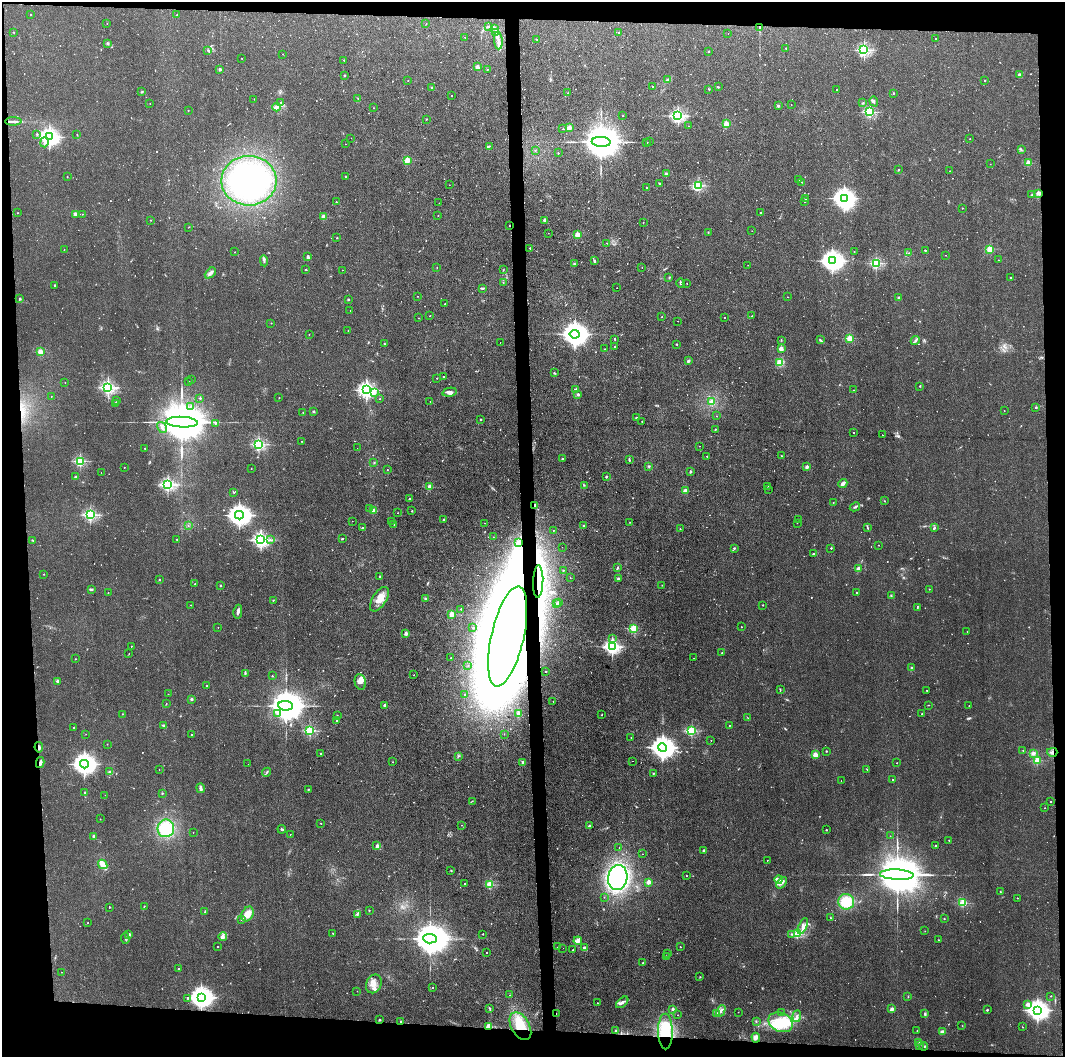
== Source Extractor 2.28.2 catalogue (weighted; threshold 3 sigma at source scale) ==
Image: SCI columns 1-4250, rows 1-4219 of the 4250 x 4220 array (HDU 1 of 3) = the unmasked area's bounding box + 8 px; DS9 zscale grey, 4 x 4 block average (1 PNG px = mean of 4 x 4 image px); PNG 1067 x 1059 px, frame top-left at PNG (2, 2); each listed source drawn as its Kron ellipse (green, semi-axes under 4 px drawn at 4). Shown black and unused: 9% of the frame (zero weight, under 2 of 3 exposures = <1% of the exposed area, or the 3 px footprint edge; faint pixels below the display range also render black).
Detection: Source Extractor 2.28.2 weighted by HDU 2 'WHT'. Background 0.0464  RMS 0.0053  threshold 0.0237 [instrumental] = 3 sigma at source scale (4.5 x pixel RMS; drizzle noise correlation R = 1.50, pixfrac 1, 0.05/0.05 arcsec/px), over >= 5 px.
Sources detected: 859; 15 too faint to see at this stretch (4 x 4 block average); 13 inside a brighter object's white glare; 9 cosmic-ray / hot-pixel residue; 7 long thin detections or spike segments (spike, bleed or trail) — neither listed nor drawn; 6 coinciding with a brighter row at this scale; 26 inside a brighter listed object's ellipse — not listed separately; of the other 783, all 500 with FLUX_AUTO >= 0.994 (the completeness limit of this list) listed and drawn (283 fainter detections not listed), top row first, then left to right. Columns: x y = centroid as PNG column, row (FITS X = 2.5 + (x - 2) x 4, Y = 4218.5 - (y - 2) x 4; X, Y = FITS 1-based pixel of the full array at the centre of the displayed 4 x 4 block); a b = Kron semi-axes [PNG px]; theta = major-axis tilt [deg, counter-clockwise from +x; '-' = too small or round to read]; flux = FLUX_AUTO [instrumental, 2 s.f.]
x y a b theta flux
30 15 2 2 - 2.3
177 15 2 2 - 1.2
107 24 2 2 - 1.2
426 24 2 2 - 1.4
489 26 2 2 - 2.7
760 27 4 2 - 2.5
494 28 4 3 - 10
14 32 2 2 - 3
619 32 2 2 - 2.4
496 33 3 2 - 5.7
728 33 2 2 - 1.8
465 37 2 2 - 2.1
935 38 2 2 - 2.3
537 39 2 2 - 1.5
498 40 9 2 -86 13
107 43 2 2 - 6.2
786 48 2 2 - 2.8
208 50 2 2 - 1.4
864 50 2 2 - 590
708 51 2 2 - 3
283 54 2 2 - 1.3
242 58 2 2 - 1.7
344 60 2 2 - 2.3
477 67 2 2 - 43
220 69 2 2 - 9.4
487 69 2 2 - 2.7
1020 75 4 3 - 11
344 76 2 2 - 4.3
408 80 2 2 - 1.1
668 80 3 2 - 3.3
984 81 2 2 - 1.6
653 86 2 2 - 3.7
718 87 3 2 - 2.5
432 88 2 2 - 15
709 89 2 2 - 1.6
837 90 2 2 - 2.9
142 92 3 2 - 2.7
568 93 2 2 - 1.2
893 93 2 2 - 6.2
452 95 2 2 - 2.6
358 98 2 2 - 1.2
254 99 2 2 - 2.4
874 101 5 2 - 4.5
281 102 2 2 - 6.2
150 103 2 2 - 1.2
863 103 2 2 - 2.3
791 104 2 2 - 1.6
778 106 2 2 - 7.6
277 107 4 4 - 8.5
373 108 2 2 - 1.3
188 110 2 2 - 2.1
870 112 2 2 - 400
623 116 2 2 - 1.1
678 116 2 2 - 770
426 119 2 2 - 1.8
13 121 8 2 1 9.5
726 124 2 2 - 140
688 126 2 2 - 1.4
569 127 2 2 - 67
563 129 2 2 - 2.5
37 134 2 2 - 2.1
77 134 2 2 - 1.3
49 137 3 3 - 1600
351 138 2 2 - 1.1
970 138 2 2 - 1.9
44 142 5 2 - 6.6
601 142 9 5 -3 17000
649 142 2 2 - 1
647 143 3 2 - 1.1
345 144 2 2 - 1.4
489 146 3 2 - 2.9
535 150 2 2 - 1.6
1021 150 2 2 - 1.3
558 153 2 2 - 5.6
407 160 2 2 - 130
1028 163 2 2 - 93
990 164 2 2 - 1
898 170 2 2 - 3.5
950 171 2 2 - 1
666 174 2 2 - 4.5
345 176 2 2 - 4.7
67 177 2 2 - 2.3
799 180 2 2 - 1.3
249 181 28 25 0 490
802 182 2 2 - 2.5
659 183 2 2 - 2.4
449 185 2 2 - 1
698 185 2 2 - 370
646 188 2 2 - 1.5
1038 193 2 2 - 75
1032 195 2 2 - 4.2
806 198 2 2 - 13
844 198 4 3 - 2300
336 202 2 2 - 6.3
805 202 2 2 - 1.1
439 203 2 2 - 2
962 208 2 2 - 2.2
17 213 2 2 - 1.1
760 213 2 2 - 2.6
75 214 2 2 - 35
82 214 2 2 - 1.8
438 215 2 2 - 1.3
324 217 2 2 - 92
150 220 2 2 - 1.4
545 220 2 2 - 12
643 222 2 2 - 1.9
509 226 2 2 - 2.9
189 227 2 2 - 1.2
752 231 2 2 - 1
708 232 2 2 - 1.9
548 233 2 2 - 8
577 234 2 2 - 95
337 238 2 2 - 1.9
607 243 2 2 - 1.7
530 248 2 2 - 6.7
990 249 2 2 - 150
64 250 2 2 - 1.5
925 250 2 2 - 7.2
235 252 2 2 - 1.4
854 252 2 2 - 1.3
908 253 2 2 - 1.3
946 255 2 2 - 1.6
308 257 4 3 - 7.8
998 260 2 2 - 1.4
264 261 5 2 - 4.8
594 261 3 2 - 3.4
832 261 4 3 - 2500
876 263 2 2 - 400
574 264 3 2 - 3.3
748 265 2 2 - 1.1
437 267 2 2 - 1.2
642 267 2 2 - 1.2
306 270 2 2 - 1.4
342 270 2 2 - 1.1
503 270 2 2 - 1.5
210 273 6 3 43 9.3
669 278 2 2 - 1.9
1010 278 2 2 - 1.9
503 282 2 2 - 3.2
680 283 4 2 - 2.8
687 283 2 2 - 2.4
54 285 2 2 - 9.5
483 288 3 2 - 3.6
617 288 2 2 - 1.3
417 296 2 2 - 1.2
787 297 2 2 - 1.9
20 298 2 2 - 3.1
899 298 2 2 - 8.4
348 300 2 2 - 3.9
445 304 2 2 - 2.3
350 310 2 2 - 1.2
430 316 2 2 - 1.2
752 316 3 2 - 1.5
662 317 2 2 - 1.4
724 317 2 2 - 1.4
418 318 2 2 - 1
678 321 2 2 - 2.4
271 323 2 2 - 1.8
348 331 2 2 - 1.6
309 334 2 2 - 2
575 334 5 4 - 4400
850 338 2 2 - 150
615 339 2 2 - 3.7
820 339 3 2 - 2.6
781 340 2 2 - 1.7
915 341 5 2 - 5.5
500 342 2 2 - 0.99
384 344 2 2 - 4.3
677 344 2 2 - 1.8
615 346 2 2 - 1.4
604 349 2 2 - 1.6
781 349 2 2 - 67
40 352 2 2 - 120
688 361 3 3 - 5.2
780 363 4 3 - 26
554 373 4 2 - 2.4
443 377 2 2 - 5.2
437 378 2 2 - 1.9
192 380 2 2 - 1
189 382 2 2 - 2.6
65 383 2 2 - 1.3
920 386 2 2 - 3
108 387 2 2 - 770
366 390 3 3 - 1300
576 390 2 2 - 32
853 390 2 2 - 1.1
449 392 7 4 12 11
375 393 2 2 - 4
578 394 2 2 - 19
51 396 2 2 - 1.1
200 398 3 2 - 2.3
279 398 2 2 - 1.6
380 399 2 2 - 1.5
116 400 4 2 - 1.4
430 402 2 2 - 2.1
711 402 3 3 - 12
116 404 2 2 - 1.5
190 406 2 2 - 1.3
1036 407 2 2 - 11
1004 411 2 2 - 1.7
313 412 2 2 - 12
303 413 2 2 - 1.2
716 416 2 2 - 1.2
636 417 3 2 - 3
480 419 2 2 - 6.5
182 422 16 5 -3 33000
642 422 2 2 - 1.6
215 423 2 2 - 7.8
162 427 6 2 -58 5.8
715 429 3 2 - 1.5
853 433 2 2 - 1.7
882 435 2 2 - 2.1
302 441 2 2 - 1.1
259 444 2 2 - 530
700 446 2 2 - 1.2
145 448 2 2 - 2.9
357 448 2 2 - 1.1
707 456 2 2 - 2.9
781 456 2 2 - 1.4
562 459 2 2 - 9.9
629 460 3 2 - 3.8
80 461 2 2 - 390
374 462 2 2 - 2.3
649 466 2 2 - 2.6
124 467 2 2 - 1.7
807 467 2 2 - 37
251 469 2 2 - 1.6
387 470 2 2 - 1.6
690 471 3 2 - 3.2
101 472 2 2 - 1.4
76 477 3 2 - 4.1
606 477 2 2 - 12
843 483 4 3 - 8.8
168 485 2 2 - 710
584 485 2 2 - 1.7
767 486 2 2 - 1.8
430 487 2 2 - 93
769 489 2 2 - 1.3
686 491 2 2 - 76
233 492 3 2 - 1.5
409 499 2 2 - 15
884 501 2 2 - 1.5
833 503 2 2 - 1.2
535 505 4 2 - 5
855 507 5 2 - 6.4
370 509 2 2 - 4.2
373 511 2 2 - 58
412 511 2 2 - 3.1
398 513 2 2 - 1.1
90 515 2 2 - 590
239 515 4 3 - 2900
444 519 2 2 - 8.3
799 519 2 2 - 1.7
352 521 2 2 - 1.4
391 521 2 2 - 1
630 522 2 2 - 1.4
485 523 2 2 - 1.6
797 523 2 2 - 1
394 524 2 2 - 3.7
188 525 2 2 - 1.3
584 526 2 2 - 4.9
362 528 2 2 - 8
867 528 3 2 - 2.3
935 528 2 2 - 1.1
680 529 2 2 - 1.9
553 530 2 2 - 1.4
493 537 2 2 - 1.5
177 539 2 2 - 2.7
342 539 3 2 - 2.7
33 540 3 2 - 2.2
261 540 2 2 - 1000
271 540 2 2 - 1.3
519 542 2 2 - 1.7
878 545 2 2 - 1
562 547 2 2 - 2
734 548 2 2 - 3.2
831 548 2 2 - 5.2
813 554 3 2 - 2.5
618 567 3 2 - 2.2
858 568 2 2 - 45
563 570 2 2 - 1.9
43 574 2 2 - 1
380 576 2 2 - 4.3
570 578 2 2 - 1.3
618 579 2 2 - 24
159 580 2 2 - 3.6
538 581 16 5 88 41
195 584 2 2 - 4.9
220 585 2 2 - 8.5
662 585 2 2 - 1.2
92 589 3 2 - 3.1
929 589 2 2 - 2.3
108 592 2 2 - 1.3
856 593 2 2 - 2.5
891 595 2 2 - 2.8
426 598 3 2 - 3.1
379 599 14 7 58 39
273 600 2 2 - 1.3
559 603 3 2 - 4.2
557 604 2 2 - 10
190 605 2 2 - 1.1
763 605 2 2 - 3.7
917 608 2 2 - 2.1
461 609 2 2 - 1.5
238 612 7 3 80 8.1
452 614 2 2 - 110
218 627 2 2 - 1.7
741 627 2 2 - 2.6
473 628 2 2 - 2.2
634 628 2 2 - 160
967 631 2 2 - 1.4
406 633 2 2 - 54
508 636 51 16 77 11000
612 639 3 2 - 2.8
131 646 2 2 - 1.7
612 647 3 2 - 1000
129 653 2 2 - 1
722 653 2 2 - 3.5
451 658 2 2 - 1.3
694 658 2 2 - 1.1
75 659 2 2 - 2
468 665 2 2 - 1.5
911 667 2 2 - 1.7
546 671 2 2 - 2.2
245 673 2 2 - 3.8
414 675 2 2 - 2
272 676 2 2 - 1.8
57 681 2 2 - 26
360 682 8 5 -76 15
206 686 2 2 - 2.6
780 689 2 2 - 1.6
927 690 2 2 - 2.5
168 694 2 2 - 1.1
464 695 2 2 - 1.1
191 699 2 2 - 6.2
553 701 2 2 - 1.2
166 704 2 2 - 1.1
385 705 2 2 - 26
929 705 2 2 - 1
286 706 7 4 -4 12000
969 706 2 2 - 1.7
518 713 3 3 - 5.4
122 714 2 2 - 3.7
277 714 3 2 - 3.7
922 714 2 2 - 1.2
337 715 2 2 - 1.4
602 715 2 2 - 1.6
748 718 2 2 - 1.1
336 721 2 2 - 2.3
163 725 3 2 - 4.4
729 725 2 2 - 1.8
73 728 2 2 - 1.6
310 730 2 2 - 350
691 731 2 2 - 370
86 734 2 2 - 1.7
191 734 2 2 - 1.4
504 734 2 2 - 1.8
631 737 2 2 - 1.2
711 740 2 2 - 1.7
107 744 2 2 - 1.8
39 747 5 2 - 6.2
663 748 4 4 - 3500
1023 750 2 2 - 1.6
826 751 2 2 - 2.7
1052 752 5 2 - 3.4
1033 753 3 3 - 7.3
320 754 2 2 - 2
815 755 2 2 - 97
459 756 2 2 - 2.4
632 761 2 2 - 4
1037 761 2 2 - 170
393 762 2 2 - 1.5
523 762 2 2 - 24
40 763 5 2 - 7.7
897 763 2 2 - 1.5
84 764 4 3 - 2900
248 764 2 2 - 1.5
867 769 2 2 - 1.5
159 770 2 2 - 1
109 771 3 2 - 3.2
267 772 4 2 - 3.2
654 773 3 2 - 1.9
893 780 2 2 - 4.1
841 781 2 2 - 1.2
201 788 5 3 - 7.9
308 790 2 2 - 2.9
85 793 2 2 - 2.1
162 793 2 2 - 2.4
105 795 2 2 - 1
472 801 2 2 - 1.5
1050 802 2 2 - 2.5
1045 808 2 2 - 1.3
100 819 2 2 - 1.7
321 823 2 2 - 1.2
461 825 2 2 - 1.2
589 826 2 2 - 13
166 828 9 8 - 86
282 829 4 2 - 6.1
827 830 2 2 - 1.7
193 832 2 2 - 1.6
290 834 2 2 - 1.8
93 836 2 2 - 18
890 836 2 2 - 1.1
949 840 2 2 - 4.4
377 846 3 2 - 6.1
935 846 2 2 - 7.4
619 848 2 2 - 1.4
703 850 2 2 - 16
642 854 2 2 - 1.5
767 860 2 2 - 1.6
103 864 5 3 - 30
451 871 2 2 - 3
897 875 17 5 -3 33000
686 876 2 2 - 2
618 878 12 9 79 500
779 879 4 2 - 5.5
648 882 2 2 - 78
464 883 2 2 - 4.5
782 883 7 3 51 8.9
490 884 2 2 - 170
1000 892 2 2 - 2.2
604 897 2 2 - 1.5
1017 898 2 2 - 4.3
846 902 8 7 - 90
963 903 2 2 - 240
144 906 2 2 - 1.2
109 907 2 2 - 5
369 910 2 2 - 1.4
205 912 3 2 - 2.1
247 914 8 5 61 30
357 914 3 2 - 3.2
830 918 2 2 - 1.5
944 919 2 2 - 4.7
242 920 2 2 - 12
88 923 2 2 - 1.3
803 926 9 4 67 14
925 931 2 2 - 1.1
333 933 2 2 - 2.2
483 934 2 2 - 2.9
791 934 2 2 - 3
797 934 2 2 - 220
129 935 2 2 - 22
223 937 4 3 - 6.9
125 938 6 2 -86 3
430 939 7 4 -4 11000
939 940 2 2 - 1
578 941 4 2 - 5.3
217 946 2 2 - 1.6
557 947 2 2 - 4
584 947 4 2 - 5.2
680 947 2 2 - 1.5
563 948 2 2 - 2.2
573 950 2 2 - 7.7
486 952 2 2 - 1.1
668 953 2 2 - 1
667 957 2 2 - 2
643 963 2 2 - 2.1
178 969 2 2 - 2
61 972 2 2 - 1.1
700 977 2 2 - 1
374 984 9 7 67 25
432 988 2 2 - 1.2
357 991 2 2 - 1.1
510 995 2 2 - 1.6
908 996 2 2 - 1.3
1051 996 2 2 - 2.9
201 997 4 3 - 3000
187 998 2 2 - 1.4
622 1002 7 3 43 8.5
597 1003 2 2 - 1.3
1028 1004 2 2 - 50
489 1008 3 2 - 2.8
673 1009 2 2 - 23
892 1009 2 2 - 38
987 1010 2 2 - 11
1037 1010 4 3 - 2200
721 1011 6 2 63 8.3
738 1012 2 2 - 1.2
716 1013 2 2 - 2.8
782 1013 2 2 - 1.1
556 1014 3 2 - 1.6
925 1014 3 2 - 3.8
678 1015 2 2 - 1.1
797 1016 6 3 83 7.4
379 1020 2 2 - 8.5
400 1021 2 2 - 6.4
756 1021 2 2 - 2.2
781 1022 12 9 -23 120
520 1026 15 9 -60 71
962 1026 2 2 - 1
489 1027 2 2 - 140
1022 1027 2 2 - 1.1
917 1030 2 2 - 1.2
616 1031 2 2 - 10
665 1031 18 7 -89 100
942 1032 4 3 - 11
756 1038 5 4 - 12
918 1042 2 2 - 1.2
919 1045 2 2 - 1.6
924 1046 4 2 - 4.2
Overlapping masked pixels (flux is a lower limit): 14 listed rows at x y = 760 27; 1038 193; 535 505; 538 581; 508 636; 39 747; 1052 752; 40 763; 201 997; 556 1014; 400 1021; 520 1026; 489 1027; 665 1031
Diffuse or blended objects may show on this block-average render without a row.